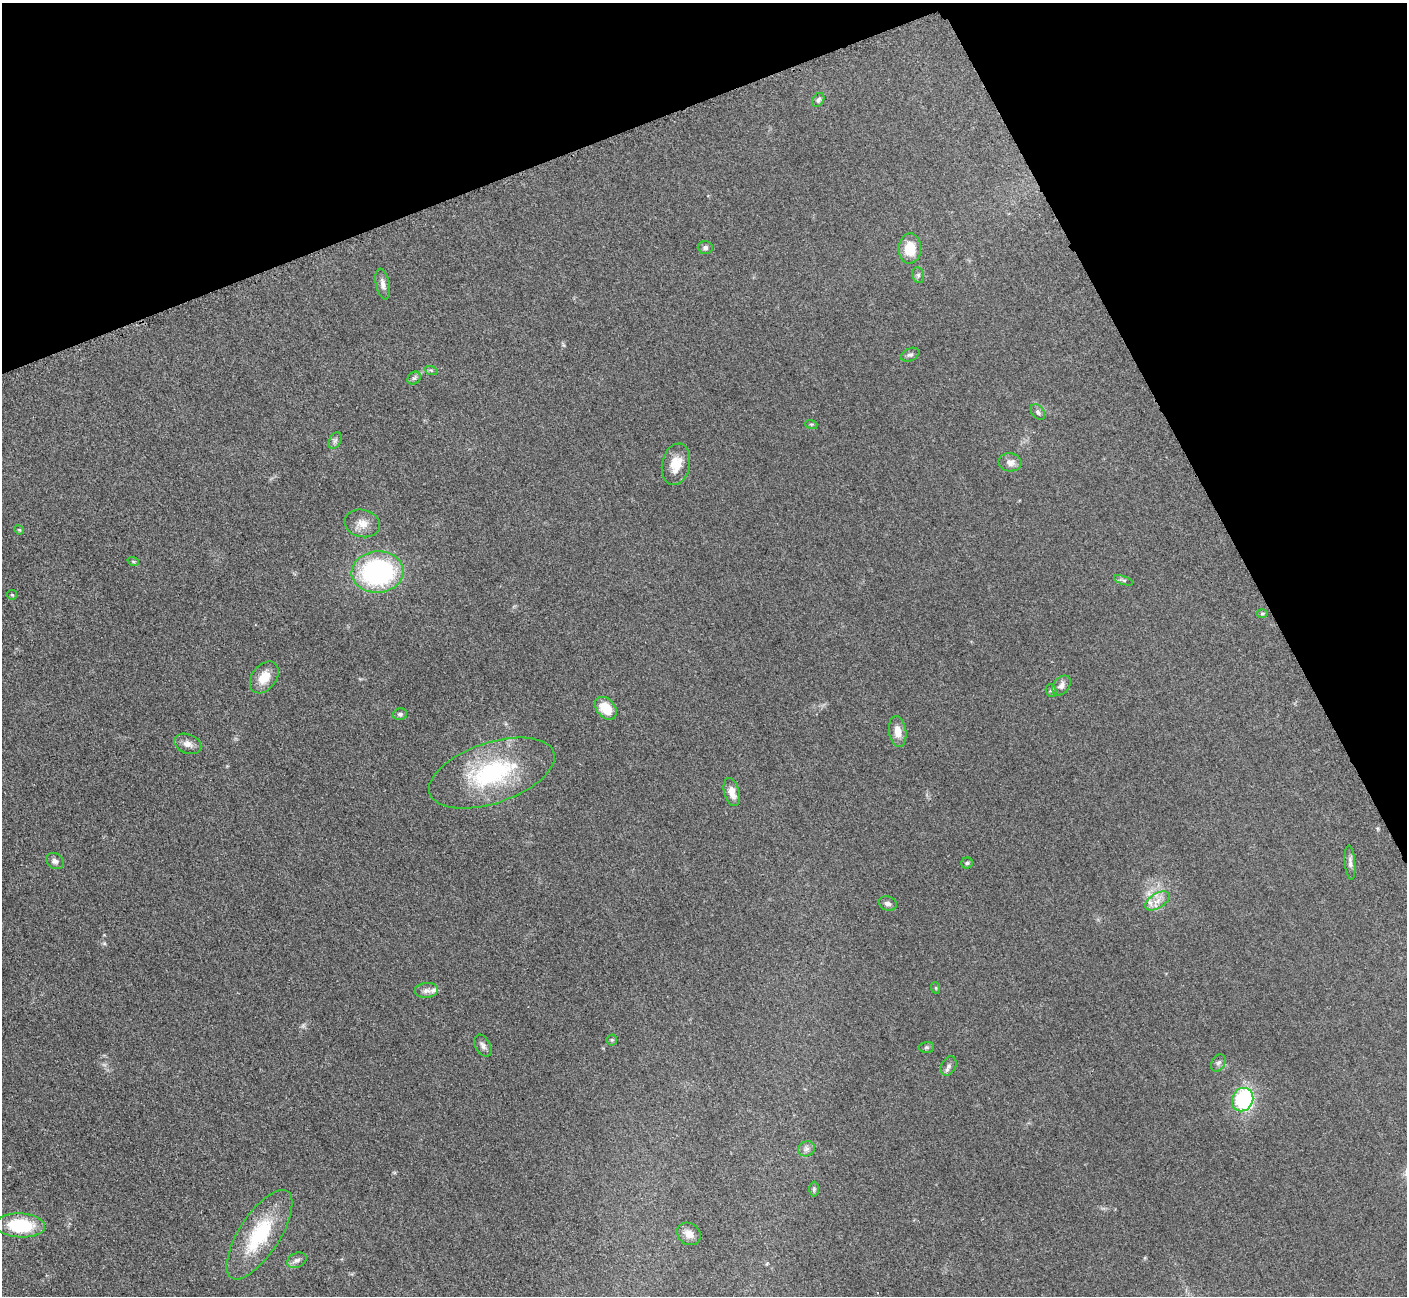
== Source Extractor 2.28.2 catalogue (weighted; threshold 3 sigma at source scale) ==
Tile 3 of 4 x 4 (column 3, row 1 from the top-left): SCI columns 2873-4277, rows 4074-5367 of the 5698 x 5663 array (HDU 1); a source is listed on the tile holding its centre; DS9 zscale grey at full resolution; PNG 1409 x 1298 px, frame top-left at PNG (2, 3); each listed source drawn as its Kron ellipse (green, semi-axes under 4 px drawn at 4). Shown black and unused: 21% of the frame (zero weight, under 3 of 5 exposures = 3% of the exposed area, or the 3 px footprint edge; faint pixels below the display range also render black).
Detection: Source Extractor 2.28.2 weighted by HDU 2 'WHT'; one run over the whole footprint, this tile lists its part. Background 0.0534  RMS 0.006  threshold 0.0269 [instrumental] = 3 sigma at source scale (4.5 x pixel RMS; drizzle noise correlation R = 1.50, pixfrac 1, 0.05/0.05 arcsec/px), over >= 5 px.
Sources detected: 50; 2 inside a brighter listed object's ellipse — not listed separately; the other 48 listed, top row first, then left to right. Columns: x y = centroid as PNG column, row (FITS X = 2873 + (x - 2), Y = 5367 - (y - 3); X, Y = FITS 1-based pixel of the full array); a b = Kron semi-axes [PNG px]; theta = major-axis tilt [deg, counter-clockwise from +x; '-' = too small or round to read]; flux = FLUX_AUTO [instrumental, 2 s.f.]
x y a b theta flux
818 100 7 5 58 1.5
705 248 7 6 - 1.5
910 248 15 11 88 13
918 275 8 6 -79 1.4
383 284 15 7 -77 3.1
910 355 9 6 22 1.6
431 370 7 4 -19 0.91
414 378 7 6 - 1.3
1038 412 9 6 -53 1.6
811 424 6 4 -17 0.76
335 441 9 6 62 1.8
1010 462 11 9 -7 4.1
676 464 21 14 78 11
362 523 18 13 -13 6.8
19 530 5 4 - 0.62
133 561 6 3 -19 0.64
378 572 26 20 4 95
1123 580 10 4 -19 1.3
12 595 5 5 - 0.74
1262 614 6 4 1 0.77
264 677 18 12 53 9.5
1061 685 11 7 52 3
1051 691 6 5 - 0.98
606 708 13 9 -50 13
400 714 7 5 11 1.3
898 732 15 8 -82 6.1
188 744 14 9 -22 3.9
492 773 65 30 19 66
732 792 14 7 -74 5.8
55 861 9 7 -38 2.2
967 863 5 5 - 0.96
1350 863 17 5 -85 2.6
1157 901 13 7 32 4.7
888 903 9 7 -19 2.1
936 988 6 3 -72 0.68
426 990 12 7 5 2.7
612 1040 5 5 - 0.83
483 1046 12 7 -60 2.5
926 1047 7 5 2 1.1
1218 1063 9 6 59 1.7
949 1066 10 7 61 2.1
1243 1100 12 10 65 56
806 1149 8 7 - 2.1
814 1189 7 5 89 1.1
20 1225 25 12 -3 32
689 1234 12 10 -36 4.4
259 1235 52 20 57 41
297 1260 10 7 26 2.3